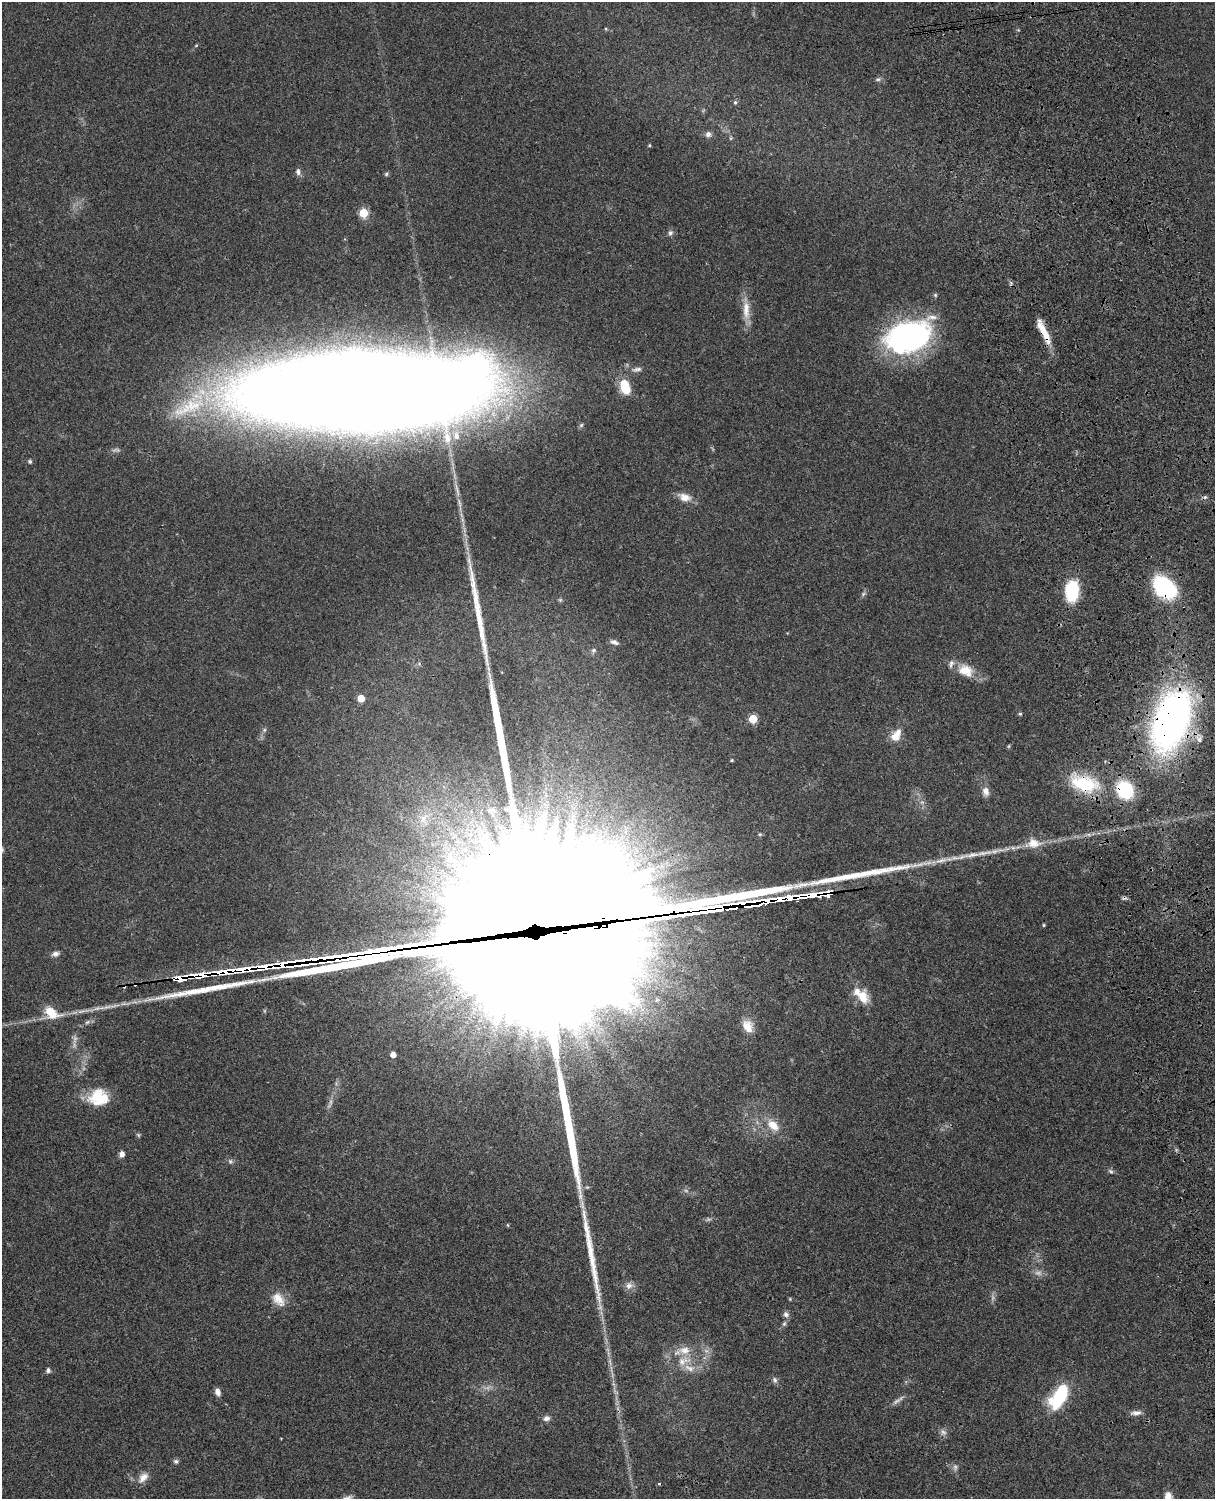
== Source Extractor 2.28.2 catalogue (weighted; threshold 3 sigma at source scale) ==
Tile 6 of 4 x 3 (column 2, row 2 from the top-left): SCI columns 1334-2546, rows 1770-3266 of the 5091 x 4922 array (HDU 1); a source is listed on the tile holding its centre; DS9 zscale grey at full resolution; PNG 1217 x 1501 px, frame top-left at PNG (2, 2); no overlay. Shown black and unused: <1% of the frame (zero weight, under 3 of 4 exposures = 6% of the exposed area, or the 3 px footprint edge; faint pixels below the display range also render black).
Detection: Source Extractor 2.28.2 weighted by HDU 2 'WHT'; one run over the whole footprint, this tile lists its part. Background 0.0869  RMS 0.0062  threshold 0.0277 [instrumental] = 3 sigma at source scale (4.5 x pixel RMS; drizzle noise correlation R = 1.50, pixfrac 1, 0.05/0.05 arcsec/px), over >= 5 px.
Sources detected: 111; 11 too faint to see at this stretch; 2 inside a brighter object's white glare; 3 cosmic-ray / hot-pixel residue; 8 long thin detections or spike segments (spike, bleed or trail) — not listed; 8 inside a brighter listed object's ellipse — not listed separately; the other 79 listed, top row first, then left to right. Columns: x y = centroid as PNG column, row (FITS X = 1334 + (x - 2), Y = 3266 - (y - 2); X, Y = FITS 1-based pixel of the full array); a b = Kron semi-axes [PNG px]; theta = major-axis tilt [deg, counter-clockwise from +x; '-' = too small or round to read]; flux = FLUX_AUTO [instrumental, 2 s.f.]
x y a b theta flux
606 29 5 3 - 0.64
196 46 5 3 - 0.56
878 79 8 5 17 1.3
735 102 6 5 - 1.1
708 134 7 7 - 2.4
731 138 6 3 71 0.67
649 145 4 3 - 0.71
298 172 9 6 -77 2.2
386 174 5 5 - 0.96
363 213 5 5 - 29
670 233 7 6 - 1.7
935 295 6 5 - 0.82
746 310 29 10 -88 9.3
1044 332 32 7 -64 12
908 337 44 29 15 150
637 369 15 6 9 2.8
625 387 16 10 -73 16
363 391 151 48 1 4500
456 435 16 11 -72 7.6
30 461 5 4 - 1.3
684 497 18 10 -18 6
1164 587 21 15 -40 66
1072 591 18 11 86 38
863 594 7 4 46 1.2
560 600 6 4 44 0.83
614 642 10 6 -18 2.3
593 650 6 6 - 1.5
965 670 22 15 -25 12
361 698 5 5 - 12
1020 714 4 4 - 0.86
753 719 5 5 - 24
1171 720 41 23 71 380
264 730 6 4 46 1.1
895 736 12 11 - 6.8
1009 746 6 4 88 0.63
732 760 4 3 - 0.66
1084 784 33 18 -15 40
1125 790 18 15 -54 38
986 791 11 8 -79 4.1
491 811 16 12 -34 8.4
424 818 13 8 54 6.2
1033 843 20 12 4 9.9
811 895 33 4 8 1300
707 909 74 10 8 13000
536 924 135 87 7 65000
1043 925 4 3 - 0.74
55 954 10 6 15 2.2
284 965 9 4 8 540
124 986 4 3 - 1.4
862 996 19 14 -59 11
51 1012 18 11 -28 12
87 1022 8 5 22 1.5
748 1026 15 11 -63 8.4
393 1055 5 4 - 4.5
98 1097 21 20 - 20
773 1125 16 10 -43 9.6
138 1135 6 5 - 0.85
122 1154 7 6 - 2.8
230 1161 7 6 - 1.3
1111 1171 8 5 -27 1.3
508 1225 5 3 - 0.55
629 1285 11 9 30 3.5
278 1299 22 14 -51 8.7
790 1299 5 3 - 0.54
786 1314 9 7 -58 2.1
784 1324 7 5 73 1.4
684 1350 18 12 0 8.7
689 1368 18 9 -17 6.4
48 1370 7 5 -86 1.4
775 1380 8 6 -78 1.8
218 1392 8 5 -72 3.6
1059 1396 26 13 58 42
1136 1413 14 6 5 2.8
547 1418 9 7 17 2.3
943 1432 10 8 -60 2.4
176 1461 7 6 - 1.4
143 1478 16 9 47 5.1
1168 1496 10 8 82 4.9
347 1498 16 7 18 3
Overlapping masked pixels (flux is a lower limit): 11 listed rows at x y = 1044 332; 908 337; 1164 587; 1171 720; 1084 784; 1125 790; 811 895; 707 909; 536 924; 284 965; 124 986
Isophote crosses this tile's border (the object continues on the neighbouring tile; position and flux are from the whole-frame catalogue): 2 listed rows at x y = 1168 1496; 347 1498